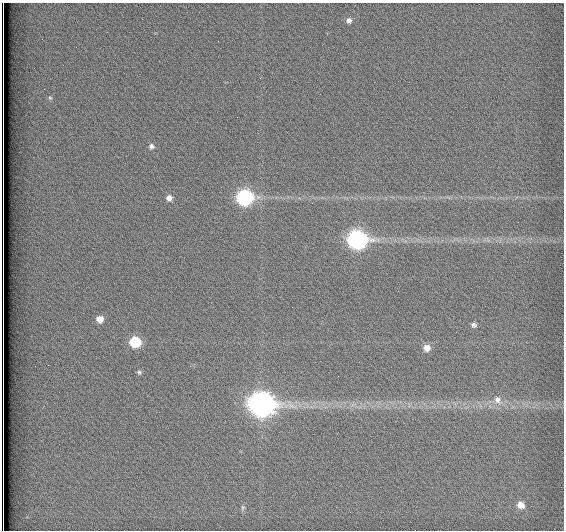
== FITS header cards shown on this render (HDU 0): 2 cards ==
NAXIS1  =                  562          / # of pixels in <axis direction>
NAXIS2  =                  528          / # of pixels in <axis direction>

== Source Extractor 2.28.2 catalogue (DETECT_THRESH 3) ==
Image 562 x 528 px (HDU 0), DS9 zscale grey, 1 PNG px = 1 image px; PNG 566 x 532 px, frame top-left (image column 1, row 528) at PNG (2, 3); no overlay
Background 1790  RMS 4.7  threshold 14.2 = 3 sigma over >= 5 px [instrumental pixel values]
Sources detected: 16; all 16 listed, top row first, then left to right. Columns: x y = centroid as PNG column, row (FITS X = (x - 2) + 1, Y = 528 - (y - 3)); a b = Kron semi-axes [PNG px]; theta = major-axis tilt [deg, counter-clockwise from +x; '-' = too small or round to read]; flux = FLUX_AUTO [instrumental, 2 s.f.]
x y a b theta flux
349 20 7 6 - 1300
50 98 5 5 - 520
151 146 6 6 - 990
169 198 7 7 - 1700
244 198 9 8 - 62000
357 240 10 9 - 120000
100 319 8 7 - 2800
474 325 6 5 - 860
135 342 7 7 - 15000
427 348 8 7 - 2500
139 372 5 5 - 540
498 400 12 9 -57 2500
261 404 11 10 - 320000
521 505 7 6 - 2600
243 508 9 6 80 890
3 528 8 2 -90 1500
At the frame edge (FLAGS 8, measured only in part): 1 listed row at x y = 3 528